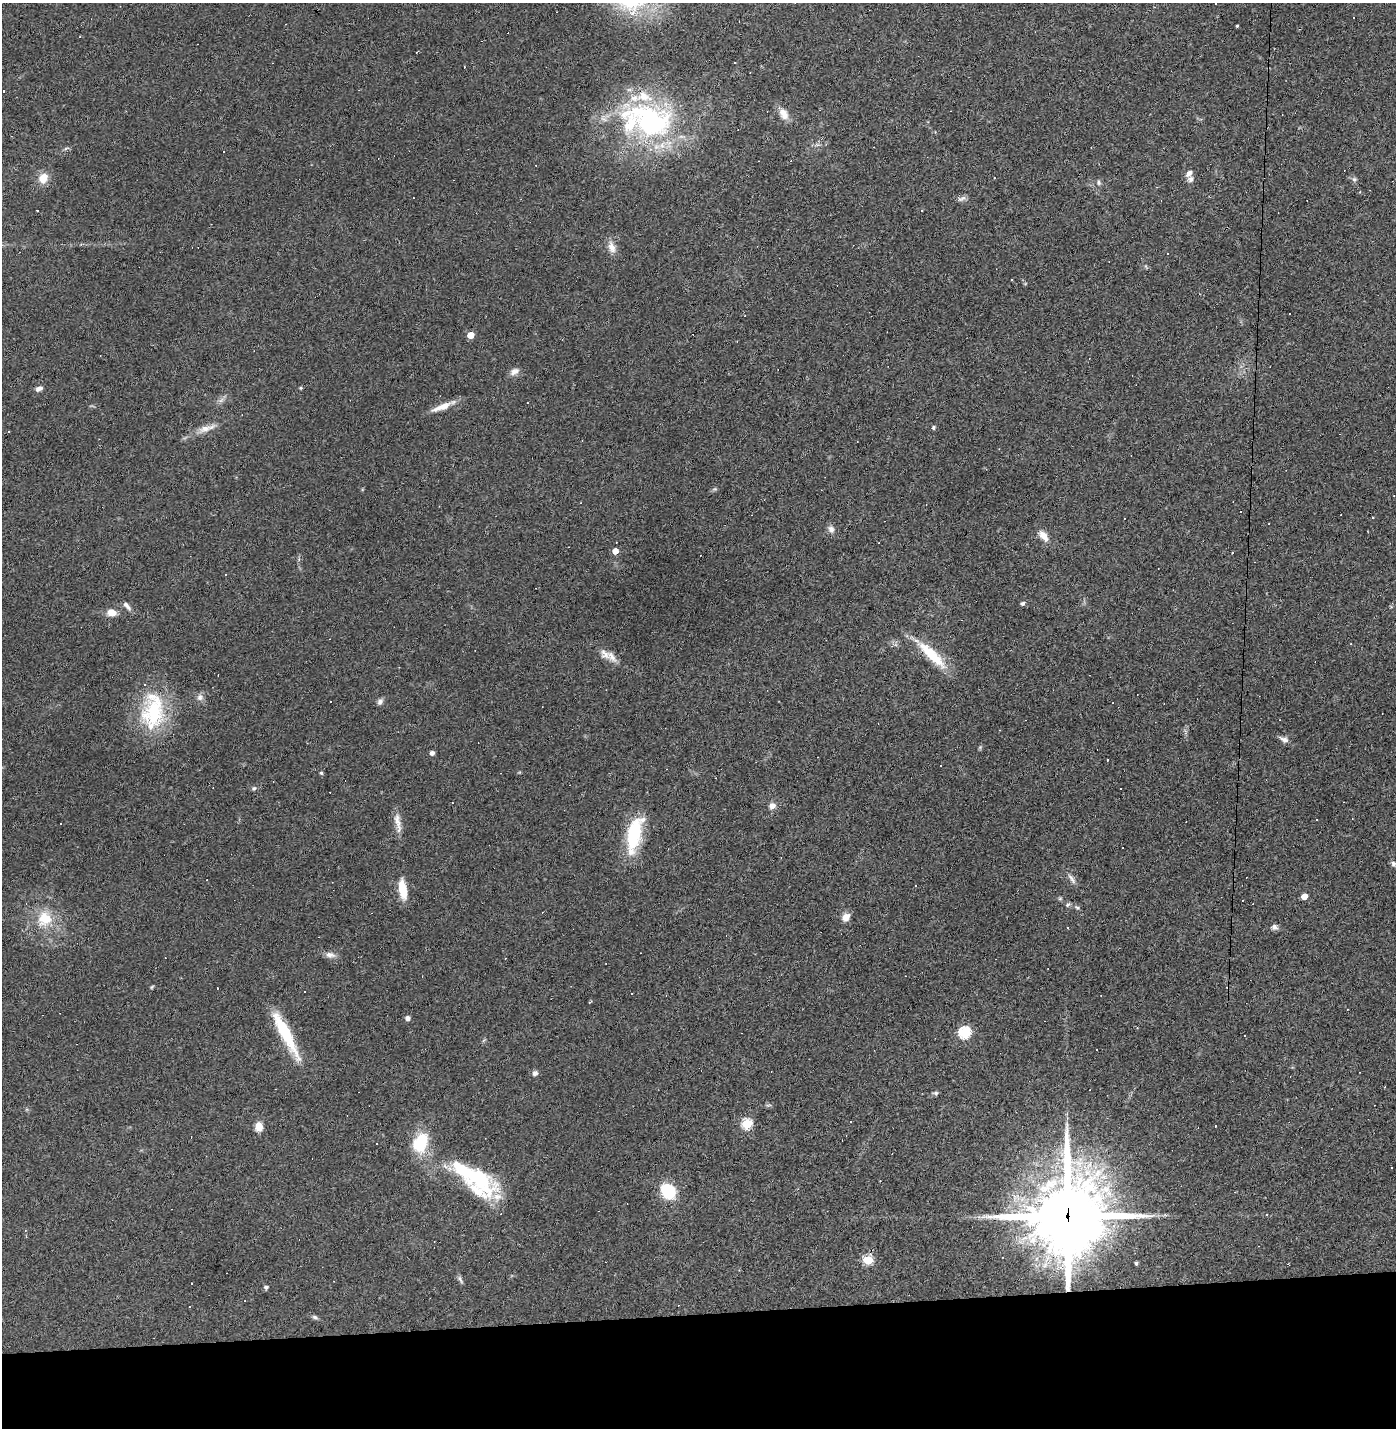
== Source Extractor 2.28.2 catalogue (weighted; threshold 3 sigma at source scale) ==
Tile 8 of 3 x 3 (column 2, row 3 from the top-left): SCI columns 1426-2819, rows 1-1426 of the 4242 x 4278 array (HDU 1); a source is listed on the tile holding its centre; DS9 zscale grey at full resolution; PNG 1398 x 1430 px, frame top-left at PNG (2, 3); no overlay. Shown black and unused: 8% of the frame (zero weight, under 3 of 4 exposures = <1% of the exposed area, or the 3 px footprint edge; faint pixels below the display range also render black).
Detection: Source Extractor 2.28.2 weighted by HDU 2 'WHT'; one run over the whole footprint, this tile lists its part. Background 0.0416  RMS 0.005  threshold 0.0224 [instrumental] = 3 sigma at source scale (4.5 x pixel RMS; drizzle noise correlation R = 1.50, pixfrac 1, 0.05/0.05 arcsec/px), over >= 5 px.
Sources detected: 147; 1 inside a brighter object's white glare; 51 cosmic-ray / hot-pixel residue — not listed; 8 inside a brighter listed object's ellipse — not listed separately; the other 87 listed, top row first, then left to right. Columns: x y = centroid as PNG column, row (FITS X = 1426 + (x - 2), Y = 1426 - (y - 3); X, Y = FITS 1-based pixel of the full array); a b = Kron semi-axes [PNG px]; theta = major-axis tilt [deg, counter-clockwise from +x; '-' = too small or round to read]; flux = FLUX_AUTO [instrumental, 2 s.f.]
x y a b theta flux
1216 4 3 3 - 0.69
1237 26 3 2 - 0.51
80 37 3 2 - 0.36
416 52 3 2 - 0.32
464 67 3 2 - 0.26
784 114 17 10 -64 4.7
649 121 70 42 -19 98
66 148 6 4 20 0.78
1189 173 10 6 45 2.3
43 178 11 9 60 6.7
994 178 2 2 - 0.31
1354 179 7 6 - 1.1
1099 183 7 4 -84 0.95
961 199 13 5 21 1.6
921 210 4 3 - 0.54
81 244 4 3 - 0.49
612 247 17 9 -71 4.1
1167 253 3 3 - 0.48
1011 279 3 2 - 0.54
470 335 5 4 - 9.3
514 371 13 8 30 2.7
301 388 5 3 - 0.48
39 389 9 5 20 1.9
442 407 28 7 21 6.2
934 427 5 4 - 0.88
205 428 18 9 17 4.5
831 529 10 8 -61 2.3
1043 536 13 7 -52 5
615 551 4 4 - 5.3
1233 553 3 3 - 0.74
1023 603 5 5 - 1.1
127 606 13 5 -49 2
112 613 9 7 -16 5.4
605 654 17 10 -42 4
932 654 47 12 -44 18
200 697 9 8 - 2.1
330 701 2 2 - 0.47
380 702 9 7 47 1.6
1164 703 3 2 - 0.44
153 711 53 29 85 39
1284 740 13 7 -23 2.2
432 753 4 4 - 2
1107 760 3 2 - 0.95
321 773 5 4 - 0.78
254 788 6 5 - 0.83
1120 788 3 3 - 0.99
772 806 9 8 - 2.6
1316 820 3 2 - 0.56
398 823 30 6 -80 4.5
634 835 43 15 80 28
1393 864 7 6 - 1.3
1072 879 16 5 -54 2.1
403 889 23 9 -81 9.4
1304 896 5 4 - 6.8
1060 898 6 4 19 0.63
1067 905 7 4 32 0.79
1077 908 6 4 -28 0.79
846 917 10 8 50 3.5
44 919 17 17 - 14
1275 927 8 7 - 1.7
1068 928 3 2 - 0.36
330 955 14 7 -8 2.6
152 987 6 4 59 0.58
217 988 3 2 - 0.34
305 991 2 2 - 0.35
408 1018 4 4 - 2.4
285 1033 59 11 -62 26
965 1033 6 6 - 56
535 1073 7 6 - 1.6
1385 1087 3 2 - 0.32
936 1093 7 5 20 0.91
747 1124 5 5 - 36
1215 1126 3 2 - 0.26
259 1127 9 7 86 5.3
420 1143 20 13 70 23
376 1144 3 3 - 1.6
1391 1168 3 3 - 1.1
479 1179 48 21 -34 45
668 1191 13 11 -54 22
1266 1214 3 3 - 0.73
1068 1216 30 27 81 3300
25 1231 4 3 - 0.52
868 1260 5 5 - 33
1136 1263 3 3 - 0.86
460 1279 13 4 -64 1.3
266 1287 5 4 - 1.2
315 1317 8 5 -21 1.1
Overlapping masked pixels (flux is a lower limit): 1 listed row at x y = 1068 1216
Isophote crosses this tile's border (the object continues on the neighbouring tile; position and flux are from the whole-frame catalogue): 1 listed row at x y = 1216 4